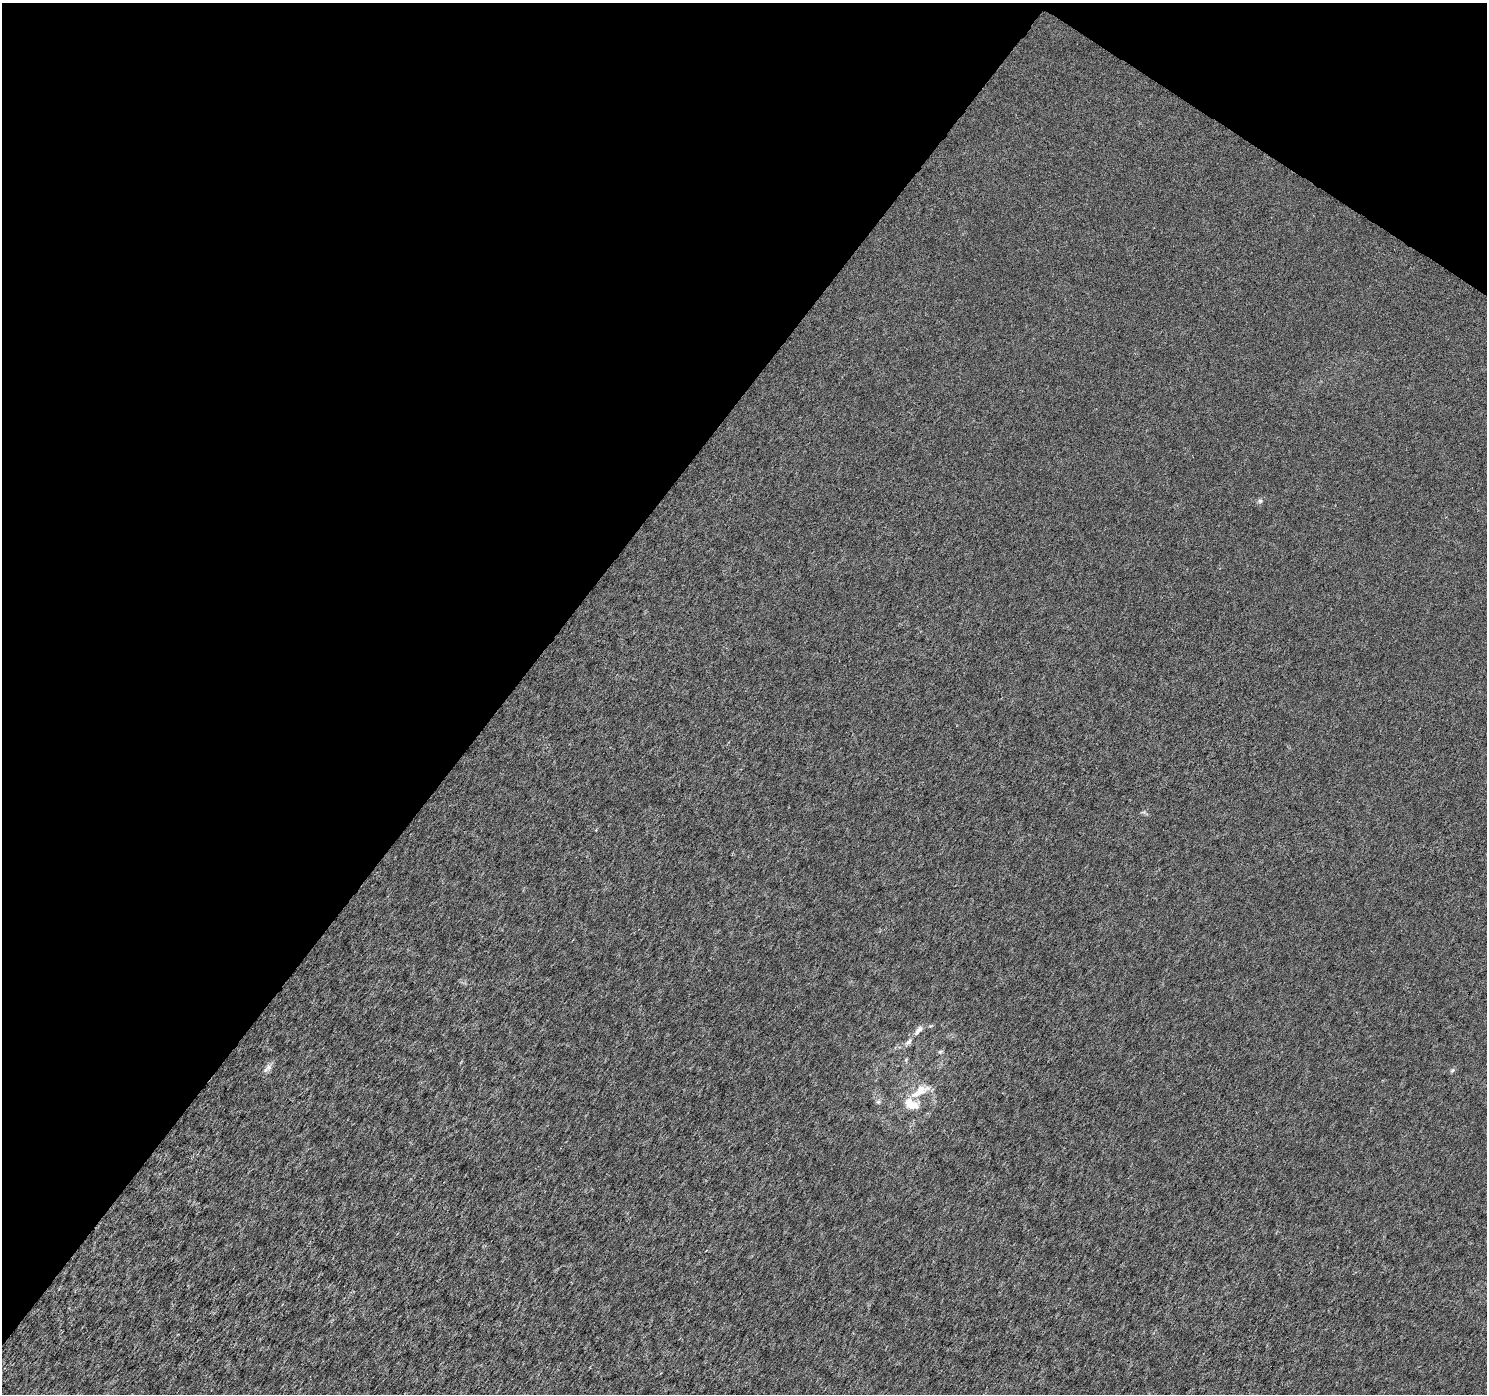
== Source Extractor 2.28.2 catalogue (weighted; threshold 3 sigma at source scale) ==
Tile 2 of 4 x 4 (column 2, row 1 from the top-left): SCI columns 1487-2971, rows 4359-5750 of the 5948 x 5997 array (HDU 1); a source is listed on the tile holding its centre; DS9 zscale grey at full resolution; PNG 1489 x 1396 px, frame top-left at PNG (2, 3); no overlay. Shown black and unused: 37% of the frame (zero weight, under 3 of 6 exposures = <1% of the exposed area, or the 3 px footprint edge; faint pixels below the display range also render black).
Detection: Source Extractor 2.28.2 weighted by HDU 2 'WHT'; one run over the whole footprint, this tile lists its part. Background -3.44e-05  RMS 0.0017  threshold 0.00692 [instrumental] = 3 sigma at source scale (4.09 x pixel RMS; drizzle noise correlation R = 1.36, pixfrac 0.8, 0.0396/0.0396 arcsec/px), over >= 5 px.
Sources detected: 13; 2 inside a brighter listed object's ellipse — not listed separately; the other 11 listed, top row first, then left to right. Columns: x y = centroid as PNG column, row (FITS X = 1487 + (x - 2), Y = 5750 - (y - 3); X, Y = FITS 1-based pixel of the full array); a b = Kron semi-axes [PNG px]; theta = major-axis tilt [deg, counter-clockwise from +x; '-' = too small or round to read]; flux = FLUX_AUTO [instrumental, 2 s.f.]
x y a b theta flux
1260 501 7 6 - 0.36
596 830 3 3 - 0.14
931 1026 6 3 19 0.19
918 1030 16 7 50 1
940 1052 6 5 - 0.27
906 1060 5 5 - 0.21
267 1068 16 7 46 0.8
1452 1071 6 5 - 0.28
920 1090 26 13 22 3
878 1102 6 6 - 0.33
915 1106 14 11 -86 1.6